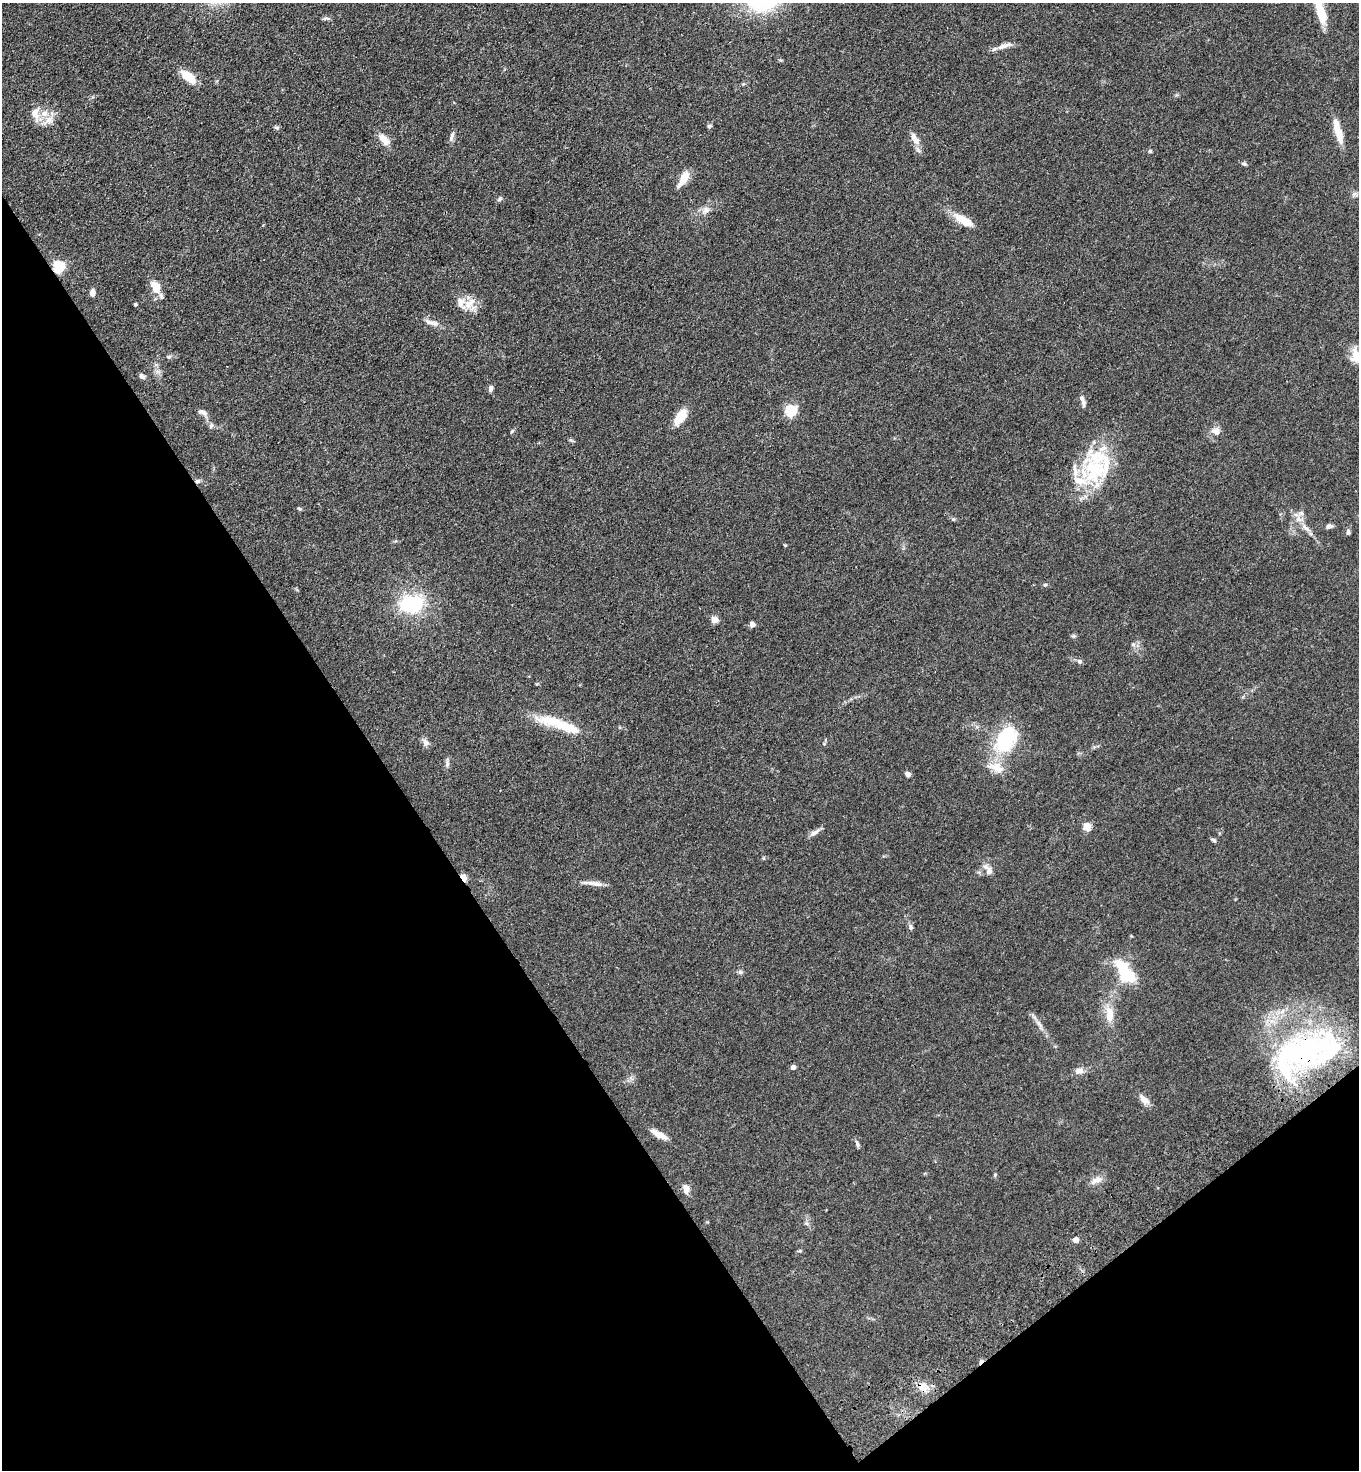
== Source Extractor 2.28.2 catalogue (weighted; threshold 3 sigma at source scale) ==
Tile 14 of 4 x 4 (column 2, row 4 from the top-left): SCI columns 1731-3087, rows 101-1568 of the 6036 x 6074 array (HDU 1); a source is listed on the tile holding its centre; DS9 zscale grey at full resolution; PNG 1361 x 1472 px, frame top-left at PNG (2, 3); no overlay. Shown black and unused: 33% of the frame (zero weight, under 3 of 4 exposures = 6% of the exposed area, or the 3 px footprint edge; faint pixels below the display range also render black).
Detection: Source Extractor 2.28.2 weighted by HDU 2 'WHT'; one run over the whole footprint, this tile lists its part. Background 0.0845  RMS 0.0065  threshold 0.0292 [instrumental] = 3 sigma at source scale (4.5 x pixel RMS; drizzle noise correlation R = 1.50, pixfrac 1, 0.05/0.05 arcsec/px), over >= 5 px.
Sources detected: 91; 2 cosmic-ray / hot-pixel residue — not listed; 12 inside a brighter listed object's ellipse — not listed separately; the other 77 listed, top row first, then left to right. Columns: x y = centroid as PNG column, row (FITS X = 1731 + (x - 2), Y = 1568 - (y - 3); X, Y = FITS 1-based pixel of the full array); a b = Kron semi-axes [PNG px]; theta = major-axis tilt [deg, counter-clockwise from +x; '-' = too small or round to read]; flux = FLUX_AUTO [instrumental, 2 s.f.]
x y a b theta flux
1320 8 35 8 -76 21
326 18 11 4 0 1.3
1004 46 22 6 17 4.5
188 77 21 10 -39 10
35 113 19 12 -89 6.8
49 120 18 10 36 6.1
709 126 6 5 - 0.95
277 128 7 5 -16 1.2
1338 131 30 7 -75 11
452 136 16 5 73 2.2
384 139 17 9 -49 6.5
915 139 18 8 -59 5.7
1150 151 5 5 - 0.85
1244 164 8 4 -21 1.1
684 178 18 8 59 9.4
1355 194 10 6 -9 1.6
500 199 8 5 42 1.2
706 210 14 8 48 4
963 220 27 9 -30 11
58 267 6 5 - 65
156 287 18 11 -65 8.6
92 293 6 5 - 3.4
469 303 17 10 46 7.7
135 304 4 3 - 0.97
429 322 15 7 -24 3.5
1356 356 17 11 -82 9.4
169 357 6 5 - 1
142 376 8 6 -41 1.6
491 389 8 5 80 1.8
1083 403 11 6 -80 1.9
791 410 5 5 - 67
203 412 14 6 -27 2.6
680 417 15 8 59 14
211 426 7 5 70 1.4
512 431 6 4 52 0.91
1216 431 12 10 -52 4.1
1095 470 49 33 -1 45
299 509 6 4 -21 0.84
1301 513 9 6 -2 2.5
1329 526 7 5 10 2.4
1306 528 17 4 -38 3.4
1348 532 8 5 -81 1.2
1045 585 5 5 - 0.95
412 604 9 7 10 140
714 619 5 5 - 12
752 624 7 6 - 2
1073 636 6 5 - 1
1133 644 7 4 -18 1.2
1079 661 7 6 - 1.5
552 721 45 13 -12 21
1006 739 36 22 58 42
426 743 10 8 -53 2.8
824 744 5 4 - 0.7
447 763 14 4 -90 1.9
908 774 6 5 - 2.1
1087 827 5 5 - 19
815 832 15 6 30 2.8
1213 840 8 4 -25 1.1
989 871 10 7 78 2.8
463 878 6 4 -60 18
593 883 27 5 -7 4.6
911 927 8 6 -88 1.6
1124 971 29 12 -55 30
740 972 7 5 -45 1.2
1109 1014 23 11 -86 9.3
1039 1024 14 4 -52 3
1305 1051 63 32 16 130
793 1067 4 4 - 3
1079 1071 13 8 16 3.6
1144 1100 17 8 -42 4.1
659 1134 23 7 -29 6.1
857 1144 8 5 -67 1.4
995 1175 5 4 - 0.77
1097 1180 16 8 9 4.2
686 1189 12 8 -85 3.8
1075 1240 6 5 - 2.6
923 1387 14 11 -28 7.8
Overlapping masked pixels (flux is a lower limit): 4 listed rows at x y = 58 267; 463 878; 1305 1051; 923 1387
Isophote crosses this tile's border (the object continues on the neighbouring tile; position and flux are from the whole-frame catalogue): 2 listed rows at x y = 1320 8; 1356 356
Unlisted compact peaks at least as high as the median listed source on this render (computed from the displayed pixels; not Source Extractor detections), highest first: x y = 785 545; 953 519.